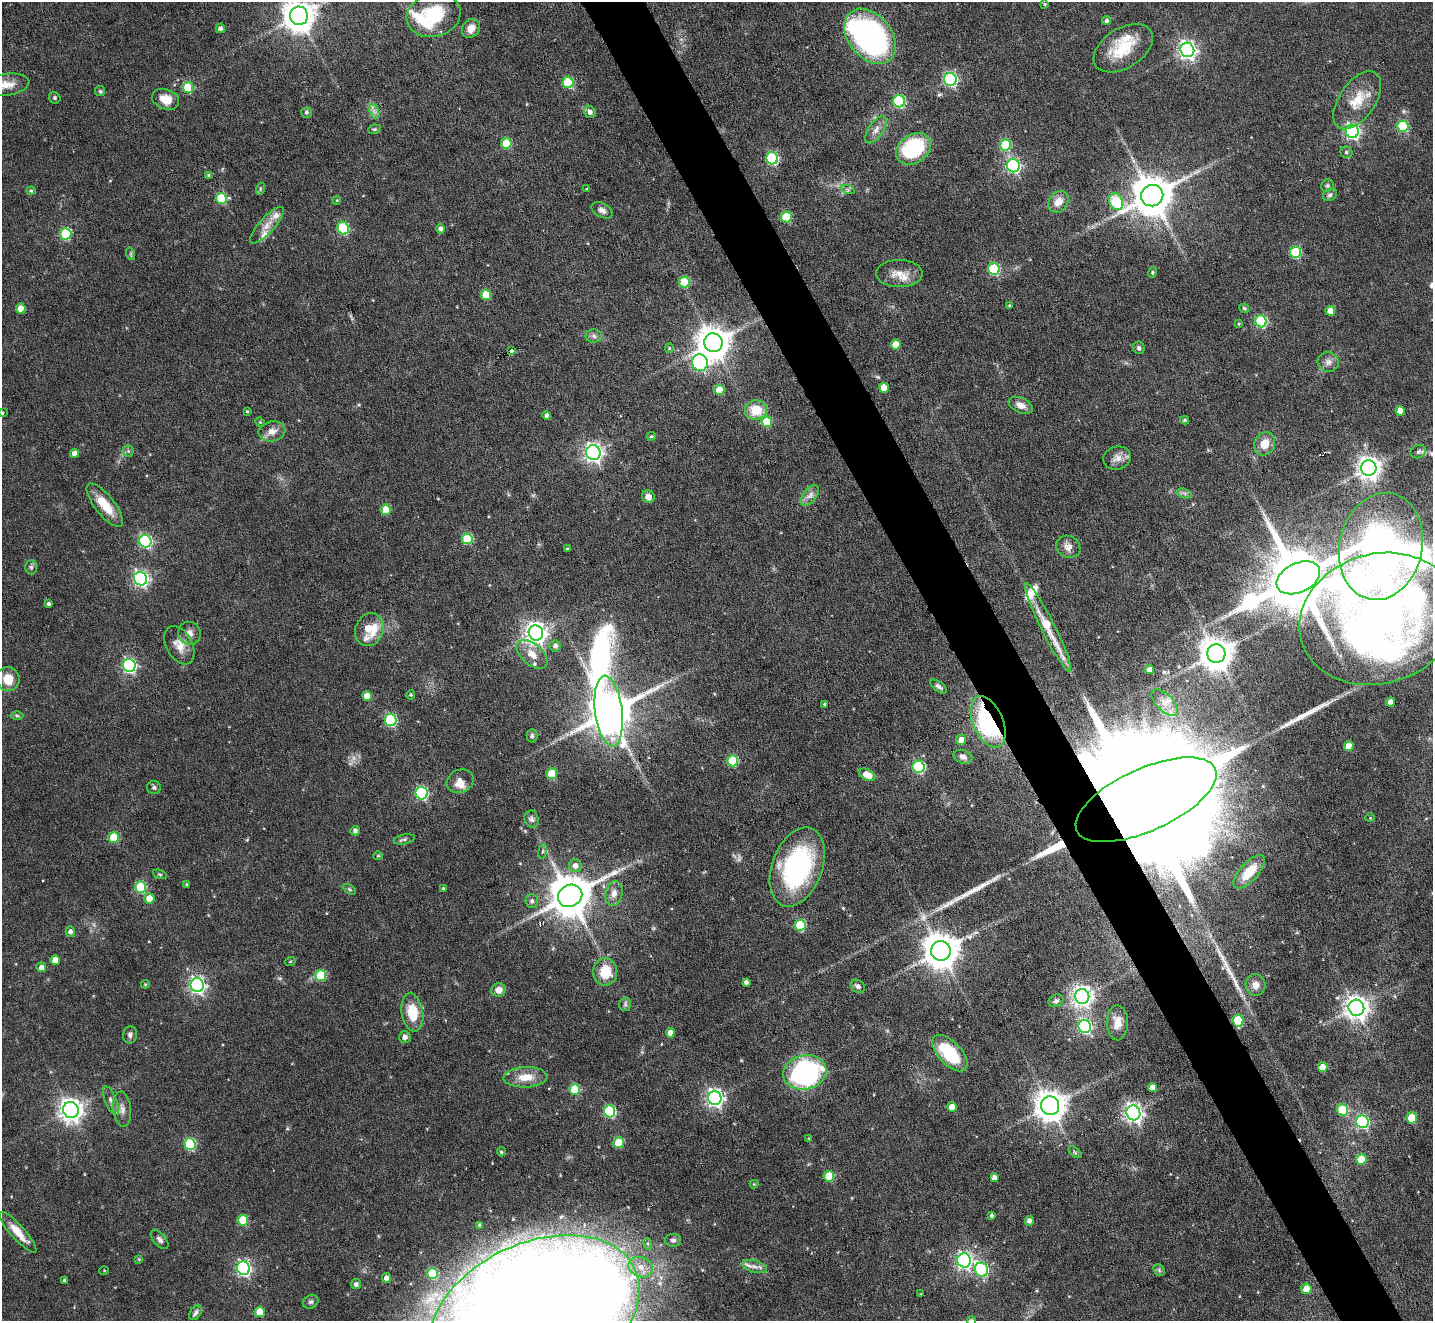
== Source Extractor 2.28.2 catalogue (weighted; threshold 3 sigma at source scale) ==
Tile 6 of 4 x 4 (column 2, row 2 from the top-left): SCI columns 1433-2863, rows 2927-4245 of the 5726 x 5716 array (HDU 1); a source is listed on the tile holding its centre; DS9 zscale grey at full resolution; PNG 1435 x 1323 px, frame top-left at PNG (2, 2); each listed source drawn as its Kron ellipse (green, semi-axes under 4 px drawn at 4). Shown black and unused: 4% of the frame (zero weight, under 4 of 8 exposures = <1% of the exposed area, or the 3 px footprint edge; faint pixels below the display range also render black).
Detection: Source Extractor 2.28.2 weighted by HDU 2 'WHT'; one run over the whole footprint, this tile lists its part. Background 0.1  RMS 0.0038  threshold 0.0154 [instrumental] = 3 sigma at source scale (4.09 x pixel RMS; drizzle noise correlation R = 1.36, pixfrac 0.8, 0.05/0.05 arcsec/px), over >= 5 px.
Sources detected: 257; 3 too faint to see at this stretch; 3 inside a brighter object's white glare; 1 cosmic-ray / hot-pixel residue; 5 long thin detections or spike segments (spike, bleed or trail) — neither listed nor drawn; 10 inside a brighter listed object's ellipse — not listed separately; the other 235 listed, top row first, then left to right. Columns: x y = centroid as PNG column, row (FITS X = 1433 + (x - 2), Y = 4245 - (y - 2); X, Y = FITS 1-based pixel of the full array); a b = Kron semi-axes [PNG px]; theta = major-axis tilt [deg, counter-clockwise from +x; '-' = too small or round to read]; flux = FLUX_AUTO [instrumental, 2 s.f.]
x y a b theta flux
1045 4 4 3 - 0.37
434 15 27 21 16 19
299 16 9 9 - 610
1107 21 4 4 - 0.93
220 28 5 4 - 1.3
471 28 10 8 52 3.1
870 36 31 21 -50 83
1123 48 33 20 32 14
1187 50 7 7 - 140
950 79 6 6 - 58
568 82 5 5 - 18
7 85 23 10 8 4.6
188 87 5 5 - 14
100 91 5 5 - 0.54
55 98 6 5 - 0.54
166 99 14 10 -21 5.2
1357 100 33 18 55 10
899 101 6 6 - 34
374 111 8 4 -72 1.2
306 112 5 5 - 0.75
590 112 6 5 - 1.4
1403 126 5 5 - 23
375 129 6 4 10 0.54
876 130 15 7 56 2.4
1352 131 6 6 - 84
506 143 5 5 - 10
1005 145 5 5 - 23
913 149 19 14 34 30
1346 152 6 5 - 0.83
772 158 6 6 - 42
1013 166 6 6 - 67
209 176 4 4 - 0.93
1327 186 6 6 - 0.65
260 189 6 4 72 0.49
587 189 3 3 - 0.31
848 190 7 4 -19 0.67
31 191 4 4 - 0.5
1330 195 7 6 - 0.8
1152 196 11 10 - 1200
221 198 5 5 - 14
337 200 4 3 - 0.29
1058 202 11 9 55 4
1116 202 9 6 -66 27
602 210 11 7 -29 1.6
786 217 5 5 - 14
267 225 23 8 47 4
343 228 6 5 - 29
441 229 5 4 - 1.3
66 234 6 5 - 25
1295 252 6 5 - 25
131 254 6 4 -72 0.54
994 269 6 6 - 30
1152 272 5 4 - 0.44
899 274 23 13 -1 5.4
684 282 5 5 - 13
486 295 5 5 - 7.1
1010 306 4 3 - 0.47
1244 308 5 4 - 0.63
21 309 5 5 - 5.7
1330 311 5 4 - 3.8
1261 321 6 5 - 32
1239 324 4 3 - 0.36
594 336 8 6 -4 1.1
713 343 9 9 - 620
896 344 5 5 - 5.2
669 348 4 4 - 0.38
1139 348 6 5 - 0.87
511 351 3 3 - 1.4
1328 362 10 10 - 2
700 363 8 8 - 72
884 388 5 4 - 4.3
719 390 5 5 - 7.5
1021 405 13 7 -23 2.7
756 410 11 9 7 8.1
247 411 4 3 - 0.37
1400 411 5 4 - 3.6
2 413 3 3 - 0.41
547 415 4 4 - 0.95
1184 420 4 3 - 0.51
260 422 5 4 - 0.37
767 422 5 5 - 13
272 431 13 10 11 3
651 436 4 3 - 0.42
1265 444 12 10 63 4.7
128 451 5 5 - 0.63
1418 452 8 6 26 0.82
75 453 4 4 - 2.2
593 453 7 7 - 150
1117 458 14 11 16 2.8
1369 468 8 7 - 250
1184 493 7 4 -18 0.85
810 495 12 6 51 2
648 497 6 6 - 2.2
105 505 26 10 -51 8.1
386 510 5 5 - 8.3
467 539 5 5 - 15
145 541 6 6 - 53
1381 546 54 41 77 140
1068 547 12 10 -28 2.6
567 549 4 3 - 0.35
31 567 7 6 - 0.82
1298 578 23 14 25 3800
141 579 7 6 - 90
48 604 4 3 - 0.79
1378 619 80 65 16 370
1048 627 49 7 -63 15
369 630 17 14 64 10
189 633 11 11 - 2.3
536 633 7 7 - 220
179 645 21 13 -62 4.4
555 646 5 5 - 1.3
532 654 18 10 -41 4.6
1216 654 9 9 - 640
129 665 6 6 - 62
1150 670 4 4 - 2.6
8 679 12 11 - 5.8
938 686 10 5 -37 1.2
411 695 5 4 - 0.49
367 696 5 4 - 3.9
1165 702 16 8 -45 3.9
1390 702 4 4 - 2.8
824 704 3 3 - 0.47
609 711 36 13 -83 1600
17 715 6 4 -1 0.48
391 720 6 5 - 36
988 722 27 15 -67 54
532 736 6 5 - 0.72
961 740 5 5 - 2.8
1349 746 5 5 - 5
963 757 10 6 -20 1.5
733 761 5 5 - 22
919 767 6 6 - 41
552 774 5 5 - 13
867 775 9 5 -28 5.1
460 781 14 11 23 3.3
154 788 7 6 - 0.83
422 793 6 6 - 45
1146 800 76 31 24 34000
1370 818 5 3 - 0.25
532 819 9 7 -72 1.1
355 831 5 4 - 1.2
114 837 5 5 - 12
404 839 10 5 11 0.81
542 851 7 4 81 0.57
378 856 4 4 - 0.39
575 866 6 6 - 2
797 867 41 25 70 50
1249 872 21 9 48 6.6
160 874 7 4 -19 0.5
187 885 4 3 - 0.55
140 887 5 5 - 21
443 888 3 3 - 0.47
349 889 7 4 -32 0.51
614 894 12 8 79 2.5
570 896 12 10 29 1300
149 898 5 5 - 4.3
532 901 7 6 - 1.1
800 925 5 5 - 24
70 932 5 4 - 1.3
941 951 10 9 - 800
55 960 5 4 - 3.4
290 962 5 3 - 0.32
41 967 5 5 - 1.6
605 972 14 12 88 8.3
321 976 5 5 - 17
746 982 4 4 - 1.1
145 984 4 4 - 0.43
197 985 7 6 - 120
1256 985 11 10 - 2.5
858 986 7 6 - 1.1
499 990 7 7 - 2.8
1082 996 7 7 - 200
1056 1001 8 6 27 0.95
625 1004 7 6 - 0.72
1356 1008 8 8 - 280
412 1012 19 10 -80 9.9
1238 1020 6 5 - 17
1117 1023 17 10 -89 3.9
1085 1026 7 6 - 61
670 1033 5 4 - 2.9
130 1035 8 7 - 1.1
405 1037 6 6 - 1.2
950 1053 22 11 -47 19
1323 1067 5 5 - 4.9
805 1072 22 17 14 64
526 1077 22 10 3 5.4
1152 1088 4 4 - 2.5
575 1089 5 5 - 16
715 1098 7 6 - 130
111 1101 15 6 -68 1.8
1050 1106 9 9 - 530
952 1107 5 4 - 4.3
122 1109 18 8 -84 2.6
71 1110 8 7 - 280
1343 1110 6 5 - 15
609 1111 6 5 - 35
1133 1113 7 7 - 150
1412 1118 5 5 - 10
1362 1122 6 6 - 50
809 1138 4 3 - 0.26
618 1143 5 5 - 12
190 1144 6 5 - 27
501 1152 4 4 - 0.6
1075 1152 7 4 -38 0.56
1361 1159 5 5 - 8.6
829 1176 5 5 - 12
994 1177 4 4 - 1.6
754 1184 4 4 - 0.31
992 1215 3 3 - 0.74
243 1220 5 5 - 13
1029 1221 5 4 - 1.4
480 1225 3 3 - 0.49
18 1232 26 7 -48 5.6
159 1239 11 6 -51 1.2
673 1240 8 6 0 1.1
648 1244 6 4 -71 0.61
139 1259 4 3 - 0.36
964 1260 7 7 - 100
754 1266 13 6 -16 1.9
641 1267 12 9 -26 3.8
243 1268 7 6 - 79
981 1270 7 6 - 44
1159 1270 6 5 - 0.67
104 1271 5 3 - 0.29
432 1273 5 5 - 17
387 1278 5 4 - 2.2
64 1280 3 3 - 0.45
356 1284 5 5 - 1.2
1306 1289 5 5 - 4.6
921 1294 3 3 - 0.3
311 1302 8 6 33 0.89
260 1312 5 5 - 8.6
195 1313 8 5 57 1.1
534 1316 111 72 25 1500
971 1320 5 4 - 0.7
Overlapping masked pixels (flux is a lower limit): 2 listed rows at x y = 988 722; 1146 800
Isophote crosses this tile's border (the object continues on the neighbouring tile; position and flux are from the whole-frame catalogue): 6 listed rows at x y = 299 16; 7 85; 2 413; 1378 619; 534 1316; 971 1320